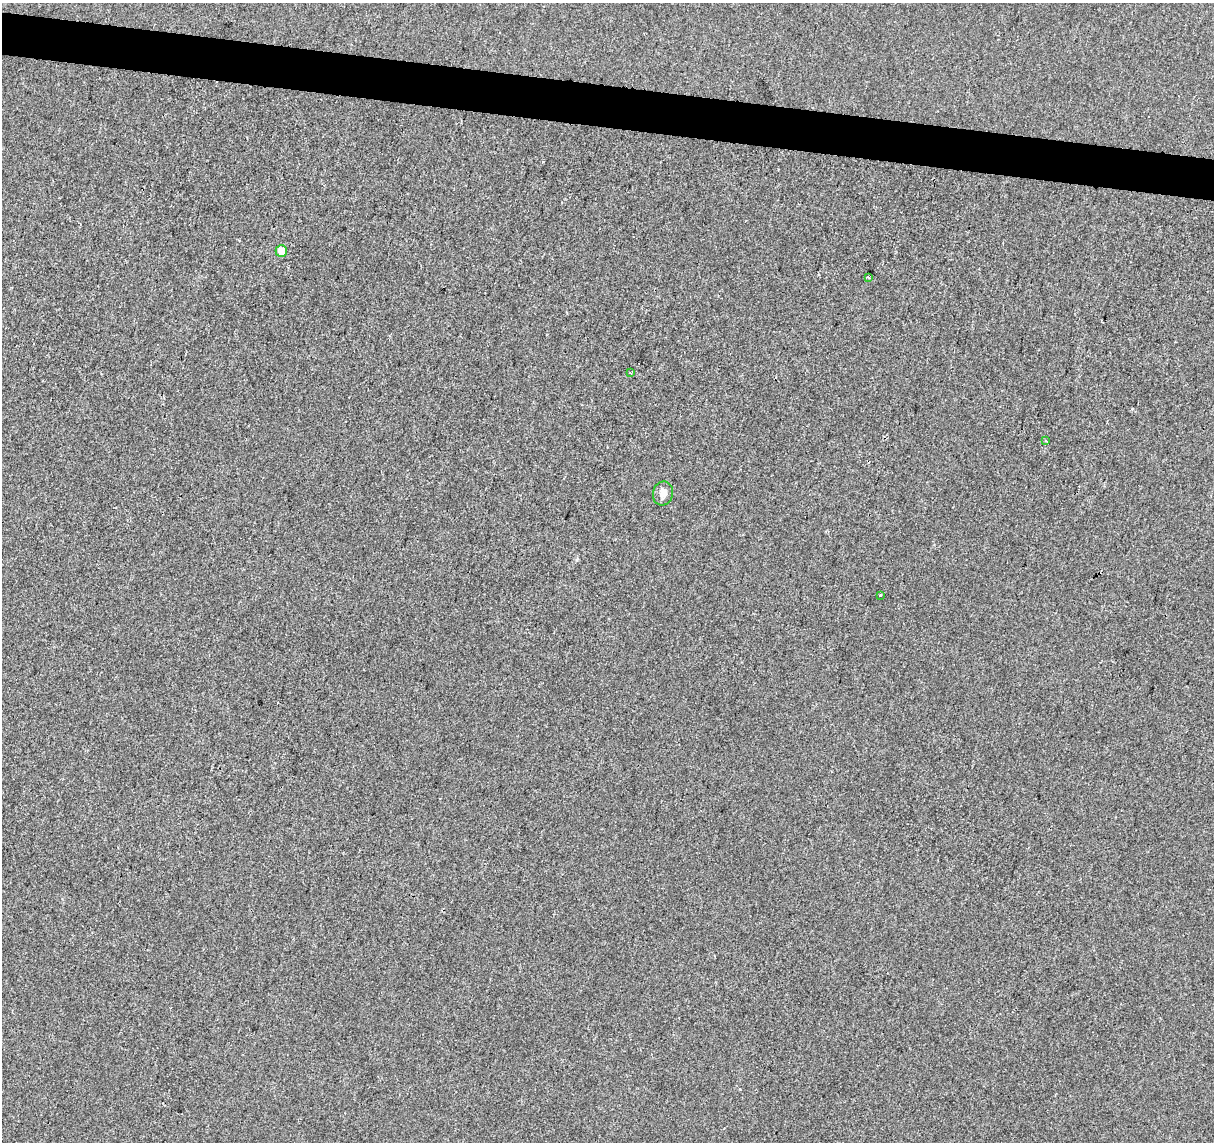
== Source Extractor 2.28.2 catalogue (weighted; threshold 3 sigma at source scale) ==
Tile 11 of 4 x 4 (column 3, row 3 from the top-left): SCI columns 2434-3645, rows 1424-2563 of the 4858 x 5067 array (HDU 1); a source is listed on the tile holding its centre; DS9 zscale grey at full resolution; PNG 1216 x 1144 px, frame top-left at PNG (2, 3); each listed source drawn as its Kron ellipse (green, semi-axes under 4 px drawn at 4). Shown black and unused: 4% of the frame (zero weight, under 2 of 3 exposures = <1% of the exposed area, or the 3 px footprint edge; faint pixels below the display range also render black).
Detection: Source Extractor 2.28.2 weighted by HDU 2 'WHT'; one run over the whole footprint, this tile lists its part. Background -2.32e-05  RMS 0.0042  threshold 0.0189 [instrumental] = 3 sigma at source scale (4.5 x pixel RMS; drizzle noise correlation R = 1.50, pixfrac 1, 0.0396/0.0396 arcsec/px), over >= 5 px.
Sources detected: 6; all 6 listed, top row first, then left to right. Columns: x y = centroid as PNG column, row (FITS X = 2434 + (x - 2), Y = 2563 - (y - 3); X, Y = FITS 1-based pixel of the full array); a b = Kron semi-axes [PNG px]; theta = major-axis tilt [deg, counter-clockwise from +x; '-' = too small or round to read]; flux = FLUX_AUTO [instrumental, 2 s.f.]
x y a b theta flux
281 251 6 6 - 5.3
868 277 3 2 - 0.82
631 373 4 3 - 0.61
1046 441 4 3 - 0.42
663 493 12 10 76 2.8
880 596 3 3 - 1.9